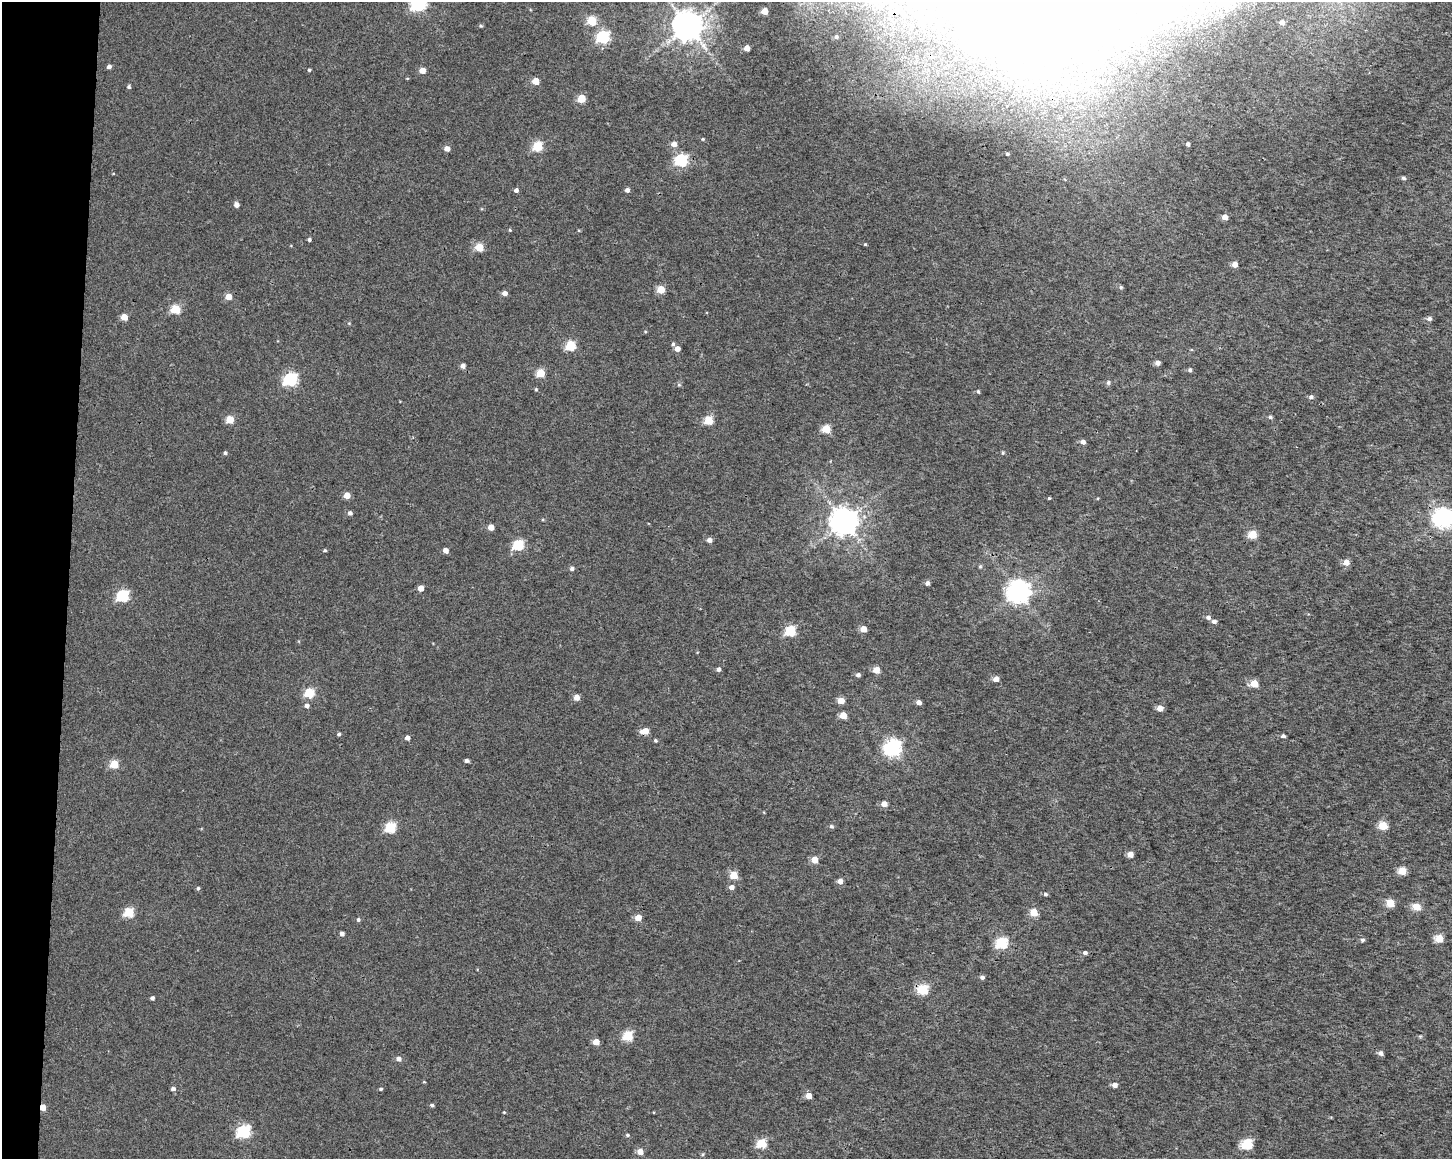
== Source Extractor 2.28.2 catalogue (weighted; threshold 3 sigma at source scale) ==
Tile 7 of 3 x 4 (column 1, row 3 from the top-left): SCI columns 285-1734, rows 1164-2320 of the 4868 x 4642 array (HDU 1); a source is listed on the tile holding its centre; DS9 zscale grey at full resolution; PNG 1454 x 1161 px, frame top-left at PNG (2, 2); no overlay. Shown black and unused: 5% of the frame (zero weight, under 3 of 4 exposures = <1% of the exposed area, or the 3 px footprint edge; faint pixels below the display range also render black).
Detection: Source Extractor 2.28.2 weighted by HDU 2 'WHT'; one run over the whole footprint, this tile lists its part. Background 9.45e-04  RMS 0.0025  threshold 0.0111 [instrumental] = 3 sigma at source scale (4.5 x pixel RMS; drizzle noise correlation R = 1.50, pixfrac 1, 0.0396/0.0396 arcsec/px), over >= 5 px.
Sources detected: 145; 1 long thin detection or spike segment (spike, bleed or trail) — not listed; the other 144 listed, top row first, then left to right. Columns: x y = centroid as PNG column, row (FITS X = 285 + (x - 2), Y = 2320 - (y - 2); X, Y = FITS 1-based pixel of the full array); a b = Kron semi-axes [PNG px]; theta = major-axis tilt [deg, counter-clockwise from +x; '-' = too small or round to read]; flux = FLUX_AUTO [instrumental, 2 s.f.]
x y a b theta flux
418 5 7 6 - 46
764 11 5 4 - 4.2
997 12 38 23 -80 16
591 21 5 5 - 12
1282 22 4 4 - 0.84
688 25 9 8 - 480
480 26 5 4 - 0.34
603 37 6 6 - 32
836 37 5 4 - 0.56
747 48 5 4 - 2.3
109 66 5 4 - 0.74
309 70 4 3 - 0.35
422 70 4 4 - 2.6
536 81 5 4 - 4.5
129 87 5 4 - 0.41
581 98 6 5 - 6.4
703 139 4 4 - 0.24
674 144 5 5 - 1.7
1188 144 4 4 - 0.63
537 146 5 5 - 14
447 148 5 4 - 1.7
1007 154 4 4 - 0.34
681 160 6 6 - 29
1403 178 6 4 -5 0.44
516 190 4 4 - 0.78
627 190 5 4 - 0.81
236 205 5 4 - 1.2
1225 217 5 4 - 1.9
510 230 4 4 - 0.26
309 240 4 4 - 0.46
865 244 4 3 - 0.28
479 247 5 5 - 7.8
1235 264 5 5 - 2
1121 287 6 5 - 0.39
661 289 5 5 - 6.6
505 293 5 5 - 1.3
229 297 5 4 - 3.5
176 309 5 5 - 12
124 317 5 4 - 3.8
1429 319 6 5 - 0.76
673 344 5 4 - 0.37
570 346 5 5 - 15
677 349 5 4 - 1.8
1157 363 4 4 - 1.2
463 366 5 4 - 1.1
1190 370 4 4 - 0.5
541 373 5 5 - 8.3
290 379 6 6 - 38
1108 383 6 6 - 0.5
679 385 5 5 - 0.35
536 389 4 4 - 0.28
978 391 4 3 - 0.36
1311 397 5 5 - 0.68
1270 417 5 5 - 0.44
230 420 5 5 - 7.3
708 420 5 5 - 9.6
826 429 5 5 - 7.8
1083 442 5 4 - 1.2
225 453 4 4 - 0.44
1003 453 5 4 - 0.28
347 495 5 4 - 3.2
1049 498 3 3 - 0.25
350 513 5 4 - 0.78
1443 518 7 7 - 130
844 521 8 8 - 360
491 527 4 4 - 2.5
1253 534 5 5 - 7.9
709 540 5 5 - 1.1
518 545 6 5 - 20
325 550 5 3 - 0.31
445 550 4 4 - 1.6
1346 562 5 5 - 2.7
980 566 5 5 - 0.32
572 568 5 4 - 0.6
927 583 5 5 - 0.84
421 588 4 4 - 2.7
1018 591 8 7 - 210
123 596 6 5 - 25
1208 617 6 5 - 0.77
1214 621 5 4 - 0.83
863 629 5 4 - 3.1
790 631 6 5 - 17
718 669 4 4 - 0.8
876 670 5 4 - 3.5
858 675 4 4 - 0.8
996 679 5 4 - 1.8
1254 683 5 5 - 7.4
309 693 5 5 - 13
577 697 5 5 - 2.3
841 701 5 5 - 3.1
919 702 5 4 - 1.2
306 705 6 4 1 0.77
1160 708 5 5 - 2.2
843 715 5 4 - 4.2
645 731 7 5 8 3.2
339 734 4 4 - 0.44
1283 736 5 4 - 0.55
407 738 4 4 - 1.1
655 740 4 4 - 0.34
893 748 7 6 - 83
466 760 4 4 - 0.61
114 764 5 5 - 9.2
884 804 5 4 - 2.1
831 826 5 4 - 0.49
1383 826 5 5 - 9.2
390 828 6 5 - 17
1130 854 5 4 - 2.2
815 860 5 5 - 4.5
1402 871 5 5 - 6.1
734 875 5 5 - 6.2
840 881 5 4 - 1.6
731 887 5 5 - 1.1
198 888 5 4 - 0.41
1045 894 4 4 - 0.47
1390 903 5 5 - 7.5
1416 907 5 5 - 5.3
129 912 5 5 - 13
1034 912 5 5 - 6.2
638 918 5 5 - 2.9
358 919 5 4 - 0.45
342 934 4 4 - 0.84
1439 939 5 5 - 8.2
1362 940 5 4 - 0.48
1002 943 6 5 - 23
1085 953 5 4 - 0.62
982 977 5 4 - 0.69
922 989 5 5 - 17
152 998 4 4 - 0.6
628 1036 5 5 - 15
596 1042 5 4 - 2.9
1380 1053 5 5 - 1.1
399 1059 5 5 - 0.97
1115 1085 5 4 - 1.6
173 1089 5 4 - 0.64
381 1089 4 3 - 0.32
809 1096 5 4 - 2.3
432 1105 4 4 - 0.47
43 1107 5 4 - 3.1
504 1112 4 3 - 0.2
244 1131 6 6 - 32
627 1135 5 4 - 0.35
762 1143 5 5 - 11
1247 1144 5 5 - 19
640 1152 5 5 - 2.4
Overlapping masked pixels (flux is a lower limit): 1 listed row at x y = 43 1107
Isophote crosses this tile's border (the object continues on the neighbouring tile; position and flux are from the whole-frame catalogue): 3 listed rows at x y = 418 5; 997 12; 1443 518